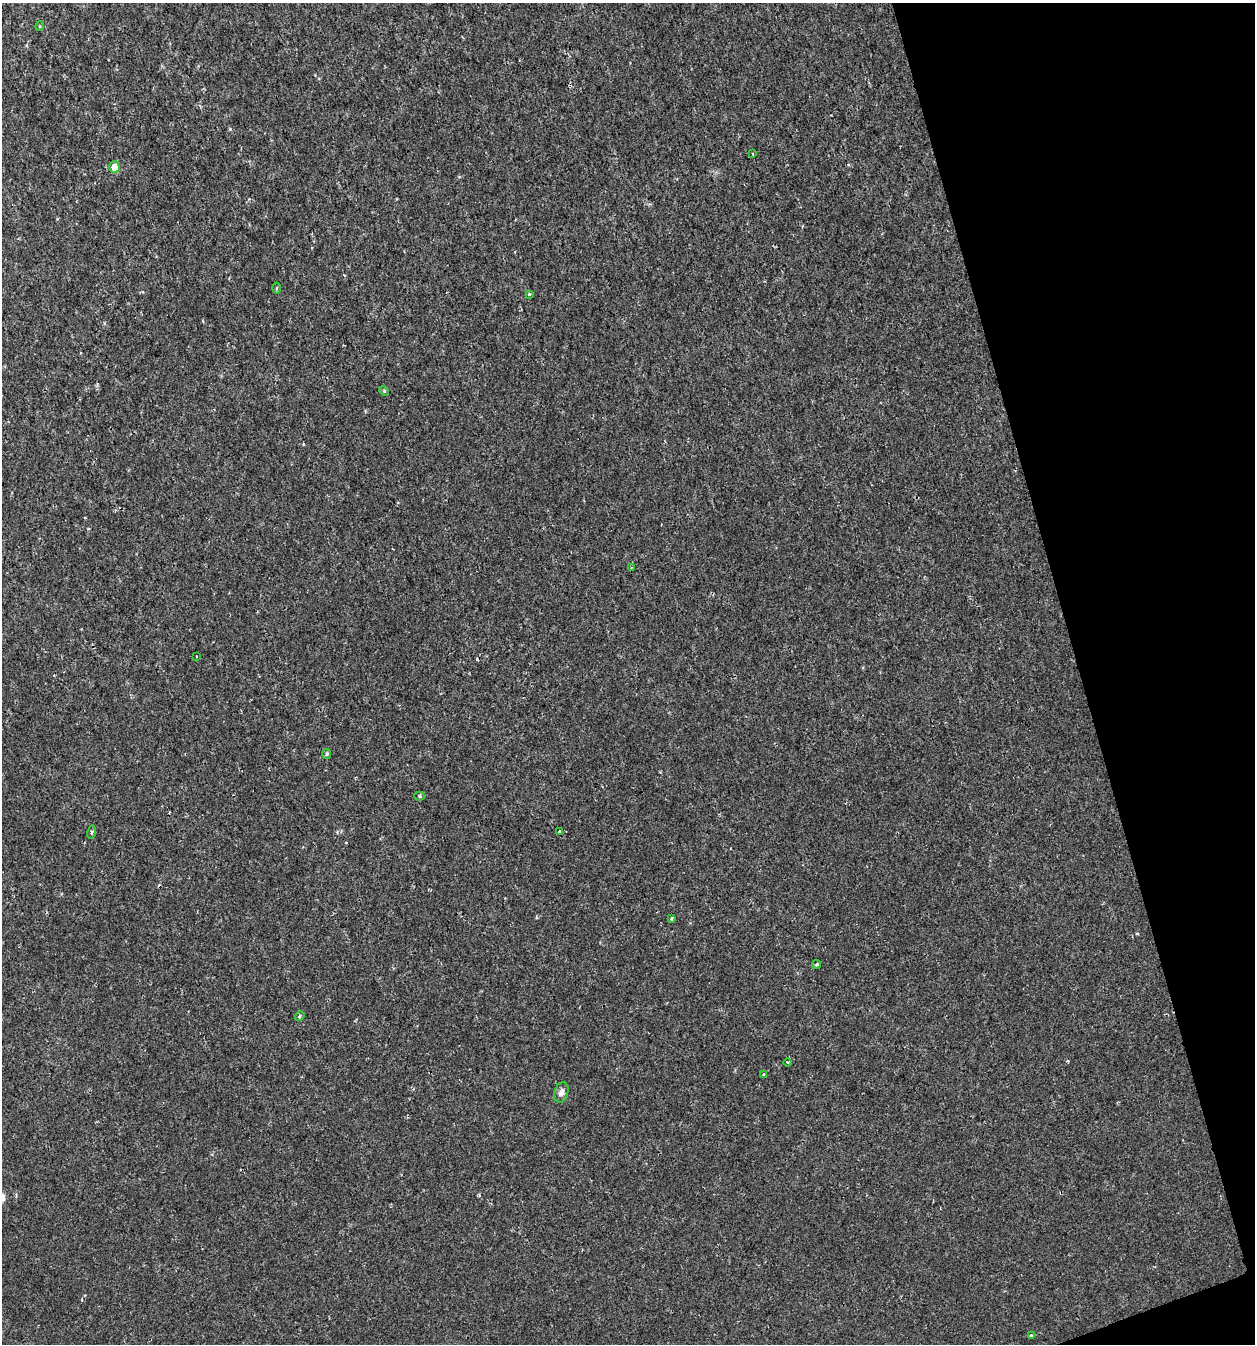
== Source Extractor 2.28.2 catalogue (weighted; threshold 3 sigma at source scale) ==
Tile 12 of 4 x 4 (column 4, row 3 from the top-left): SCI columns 3823-5075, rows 1344-2685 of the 5191 x 5369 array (HDU 1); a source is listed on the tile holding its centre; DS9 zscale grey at full resolution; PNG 1257 x 1346 px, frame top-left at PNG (2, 3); each listed source drawn as its Kron ellipse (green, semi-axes under 4 px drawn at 4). Shown black and unused: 14% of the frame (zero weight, under 2 of 3 exposures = <1% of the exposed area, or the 3 px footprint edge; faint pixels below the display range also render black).
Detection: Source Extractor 2.28.2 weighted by HDU 2 'WHT'; one run over the whole footprint, this tile lists its part. Background 0.00191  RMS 0.0017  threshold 0.00744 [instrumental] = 3 sigma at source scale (4.5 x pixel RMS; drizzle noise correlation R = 1.50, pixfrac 1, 0.0396/0.0396 arcsec/px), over >= 5 px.
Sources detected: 21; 2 cosmic-ray / hot-pixel residue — neither listed nor drawn; the other 19 listed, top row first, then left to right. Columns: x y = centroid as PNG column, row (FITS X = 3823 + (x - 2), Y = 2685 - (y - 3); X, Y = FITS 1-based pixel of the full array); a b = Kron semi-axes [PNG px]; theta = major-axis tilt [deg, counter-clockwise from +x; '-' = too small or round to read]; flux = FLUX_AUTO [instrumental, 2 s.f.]
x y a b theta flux
40 26 5 3 - 0.15
753 154 4 2 - 0.16
114 167 6 5 - 1.6
276 288 5 3 - 0.18
529 294 3 3 - 0.25
384 391 5 4 - 0.2
632 567 4 2 - 0.11
196 656 2 2 - 0.12
327 754 5 4 - 0.22
419 796 5 4 - 0.24
91 832 7 3 76 0.22
560 832 3 3 - 0.86
672 918 4 3 - 0.3
817 964 4 4 - 0.27
300 1016 5 3 - 0.24
788 1062 4 2 - 0.14
764 1075 3 3 - 0.44
561 1092 10 7 72 0.85
1031 1336 4 4 - 0.21